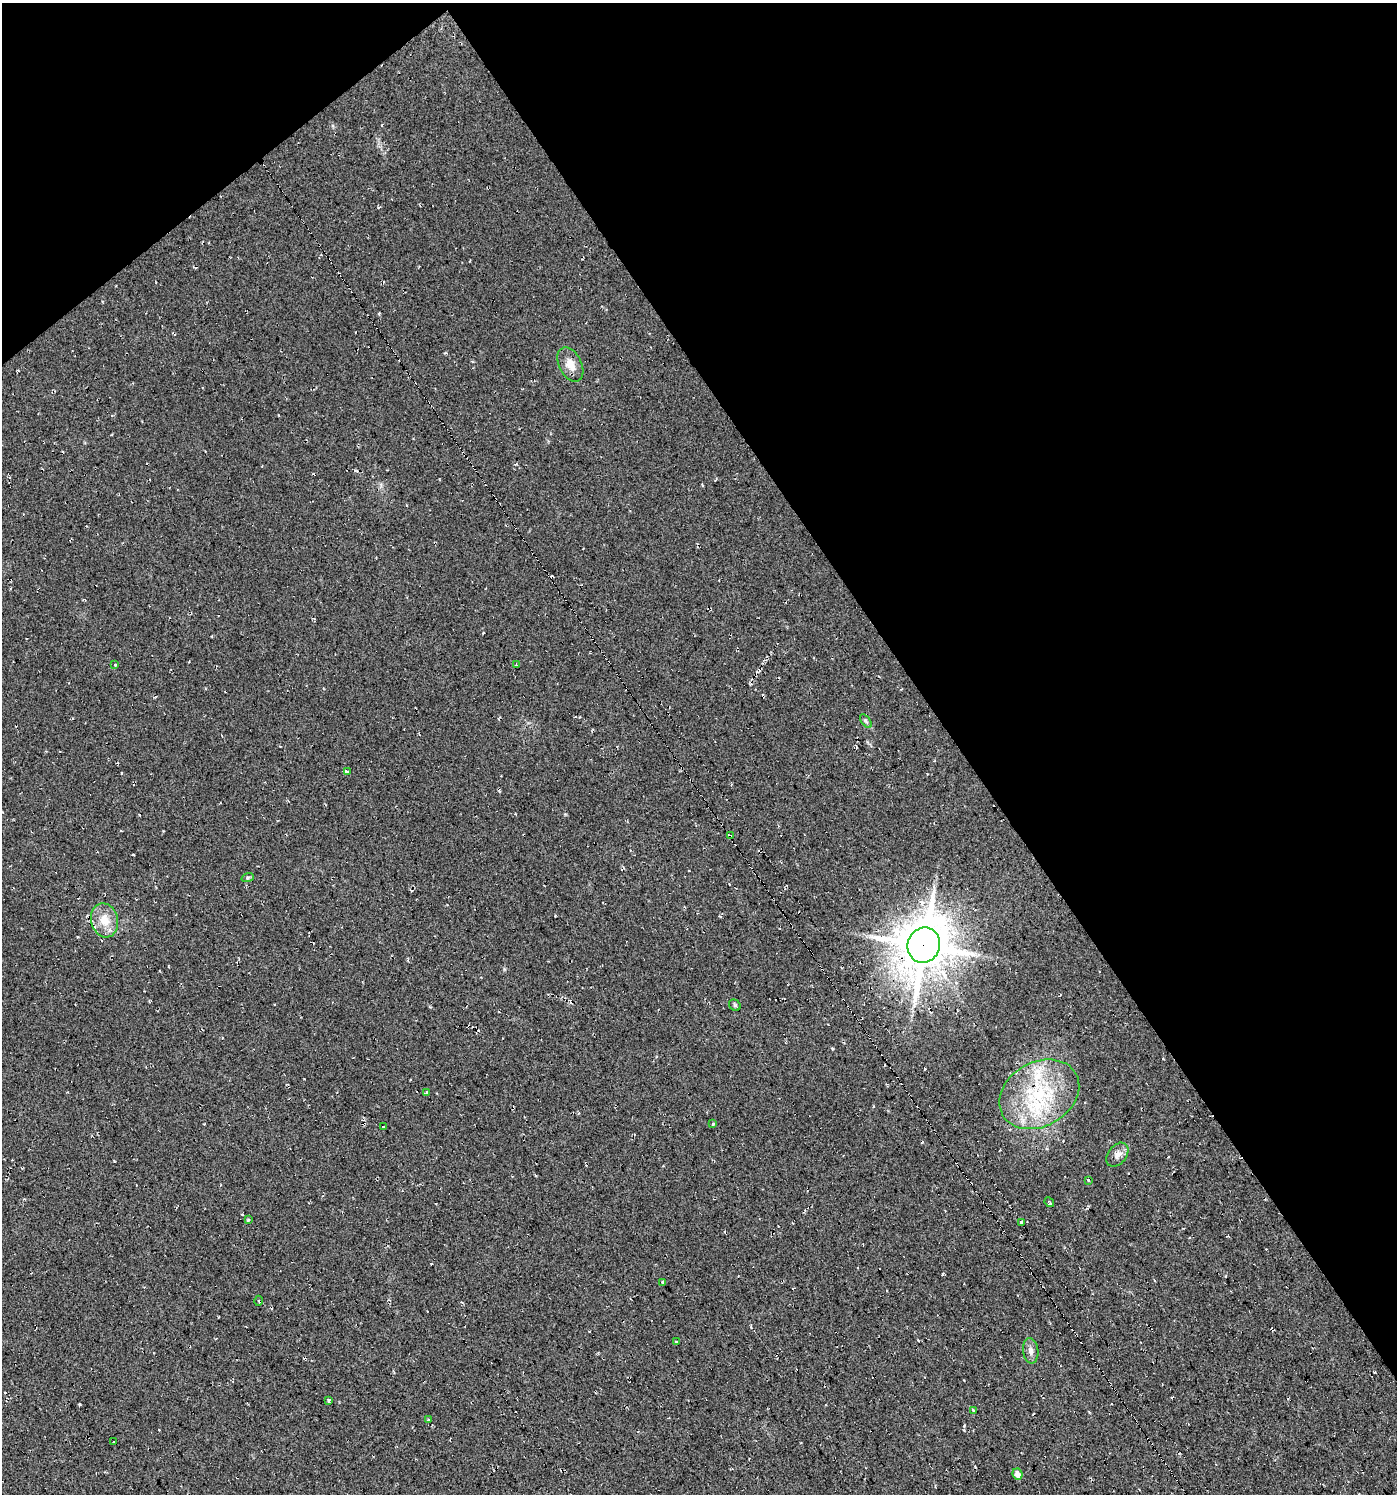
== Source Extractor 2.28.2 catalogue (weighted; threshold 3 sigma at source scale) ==
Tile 3 of 4 x 4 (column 3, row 1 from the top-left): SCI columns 2922-4316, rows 4477-5968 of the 5906 x 5968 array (HDU 1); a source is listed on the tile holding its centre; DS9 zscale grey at full resolution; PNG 1399 x 1496 px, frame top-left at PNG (2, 3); each listed source drawn as its Kron ellipse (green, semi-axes under 4 px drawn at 4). Shown black and unused: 36% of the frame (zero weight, under 2 of 3 exposures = <1% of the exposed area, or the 3 px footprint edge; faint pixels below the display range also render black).
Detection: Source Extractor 2.28.2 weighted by HDU 2 'WHT'; one run over the whole footprint, this tile lists its part. Background 0.03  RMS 0.013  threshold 0.0577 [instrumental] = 3 sigma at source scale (4.5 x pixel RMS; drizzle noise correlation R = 1.50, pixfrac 1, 0.0396/0.0396 arcsec/px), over >= 5 px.
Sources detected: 33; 3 cosmic-ray / hot-pixel residue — neither listed nor drawn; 2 inside a brighter listed object's ellipse — not listed separately; the other 28 listed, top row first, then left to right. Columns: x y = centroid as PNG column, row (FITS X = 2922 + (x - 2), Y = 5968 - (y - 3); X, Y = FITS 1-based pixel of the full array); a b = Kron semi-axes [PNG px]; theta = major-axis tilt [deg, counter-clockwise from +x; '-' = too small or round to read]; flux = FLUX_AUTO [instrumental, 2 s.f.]
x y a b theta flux
570 364 18 11 -63 14
115 664 3 3 - 6.8
516 665 3 3 - 5.4
866 721 8 4 -53 2.2
347 771 4 3 - 5.1
730 836 4 3 - 27
248 877 6 4 19 1.8
104 920 17 13 -76 21
924 945 18 16 71 5100
735 1005 6 5 - 2.2
426 1093 4 3 - 4
1039 1094 42 32 30 110
713 1124 3 3 - 8.8
384 1126 3 2 - 1.2
1117 1155 13 9 51 8
1088 1180 3 2 - 1.1
1049 1202 5 3 - 4
248 1220 4 3 - 1.4
1021 1223 3 3 - 8.7
663 1282 4 3 - 12
259 1301 5 3 - 1.5
676 1342 3 3 - 5.8
1031 1351 12 7 -82 6.3
328 1401 4 3 - 6.1
973 1410 3 3 - 13
428 1420 3 3 - 1.2
113 1442 3 3 - 3.1
1017 1474 6 5 - 10
Overlapping masked pixels (flux is a lower limit): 2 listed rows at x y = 730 836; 924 945